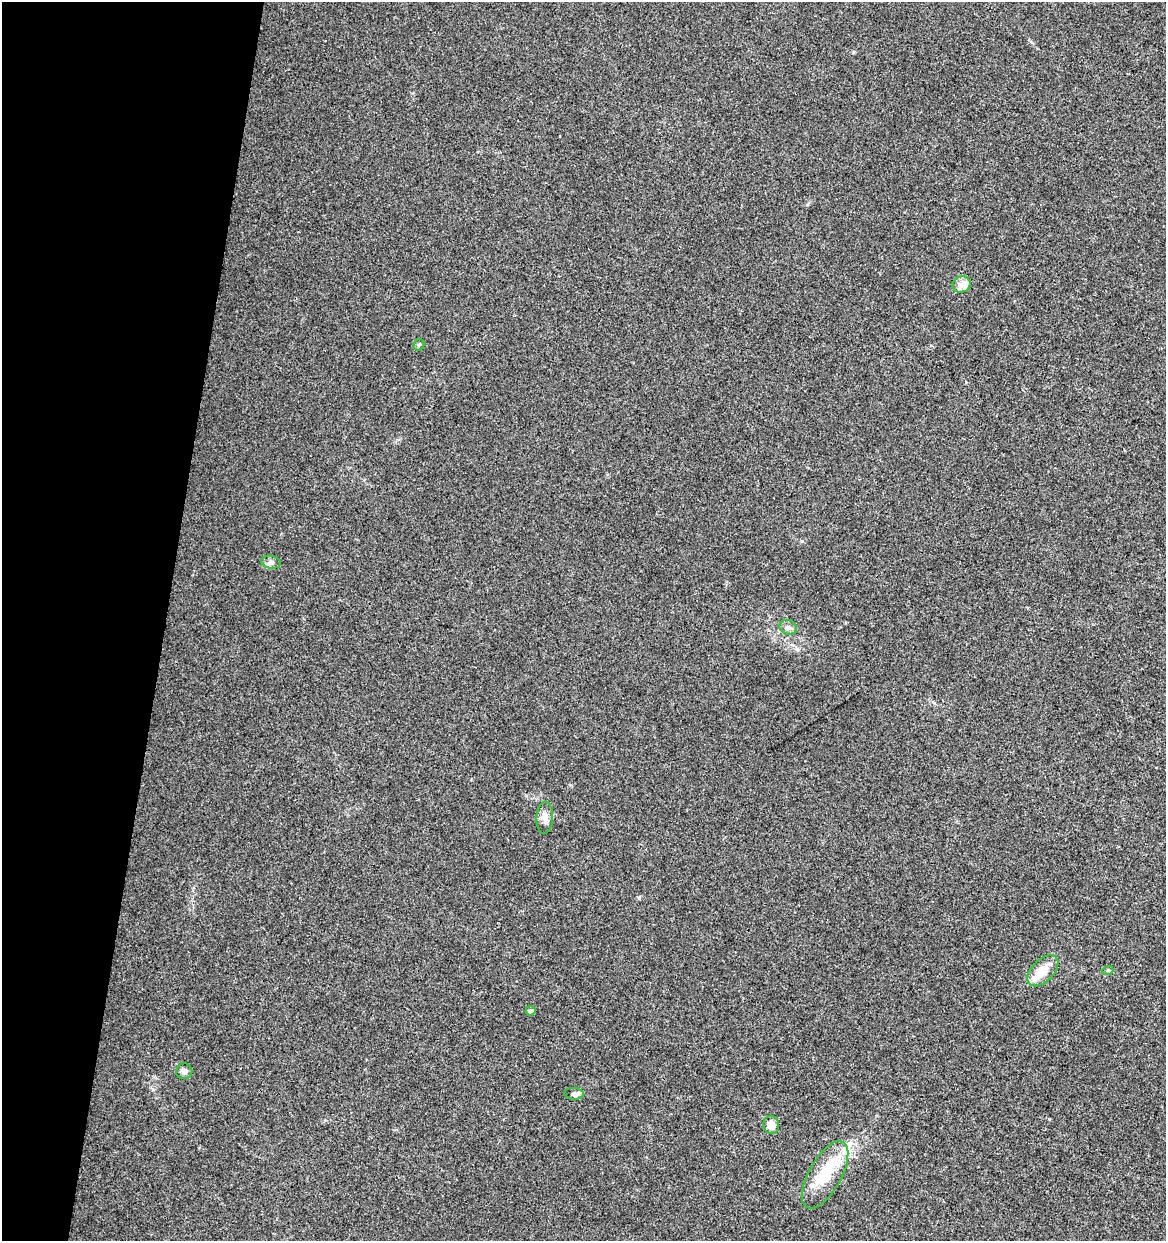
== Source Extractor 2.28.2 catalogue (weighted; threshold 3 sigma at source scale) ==
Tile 9 of 4 x 4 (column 1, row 3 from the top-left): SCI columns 221-1384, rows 1245-2483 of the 5159 x 4962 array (HDU 1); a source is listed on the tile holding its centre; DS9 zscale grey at full resolution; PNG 1168 x 1243 px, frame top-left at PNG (2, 2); each listed source drawn as its Kron ellipse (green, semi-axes under 4 px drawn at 4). Shown black and unused: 14% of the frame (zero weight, under 3 of 4 exposures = <1% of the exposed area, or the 3 px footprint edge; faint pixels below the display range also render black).
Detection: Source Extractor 2.28.2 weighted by HDU 2 'WHT'; one run over the whole footprint, this tile lists its part. Background 0.00577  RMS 0.0027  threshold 0.0121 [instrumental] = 3 sigma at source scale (4.5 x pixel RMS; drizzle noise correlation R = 1.50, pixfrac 1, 0.0396/0.0396 arcsec/px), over >= 5 px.
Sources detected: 13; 1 inside a brighter listed object's ellipse — not listed separately; the other 12 listed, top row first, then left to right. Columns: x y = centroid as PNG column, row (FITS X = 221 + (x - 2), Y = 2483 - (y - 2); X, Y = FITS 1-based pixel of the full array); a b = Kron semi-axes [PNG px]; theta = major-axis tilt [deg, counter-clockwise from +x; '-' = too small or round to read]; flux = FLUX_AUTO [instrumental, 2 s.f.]
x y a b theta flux
961 285 9 8 - 1.5
419 345 6 5 - 0.37
271 562 10 6 -11 0.96
788 627 9 7 -23 0.97
545 818 16 8 88 1.8
1108 970 5 3 - 0.28
1043 971 19 11 45 5.4
530 1011 5 4 - 0.77
184 1071 8 8 - 1.1
574 1094 10 6 -4 0.77
771 1125 9 8 - 2.3
825 1175 37 16 61 11
Unlisted compact peaks at least as high as the median listed source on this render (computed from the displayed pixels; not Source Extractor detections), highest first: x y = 802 541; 639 898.